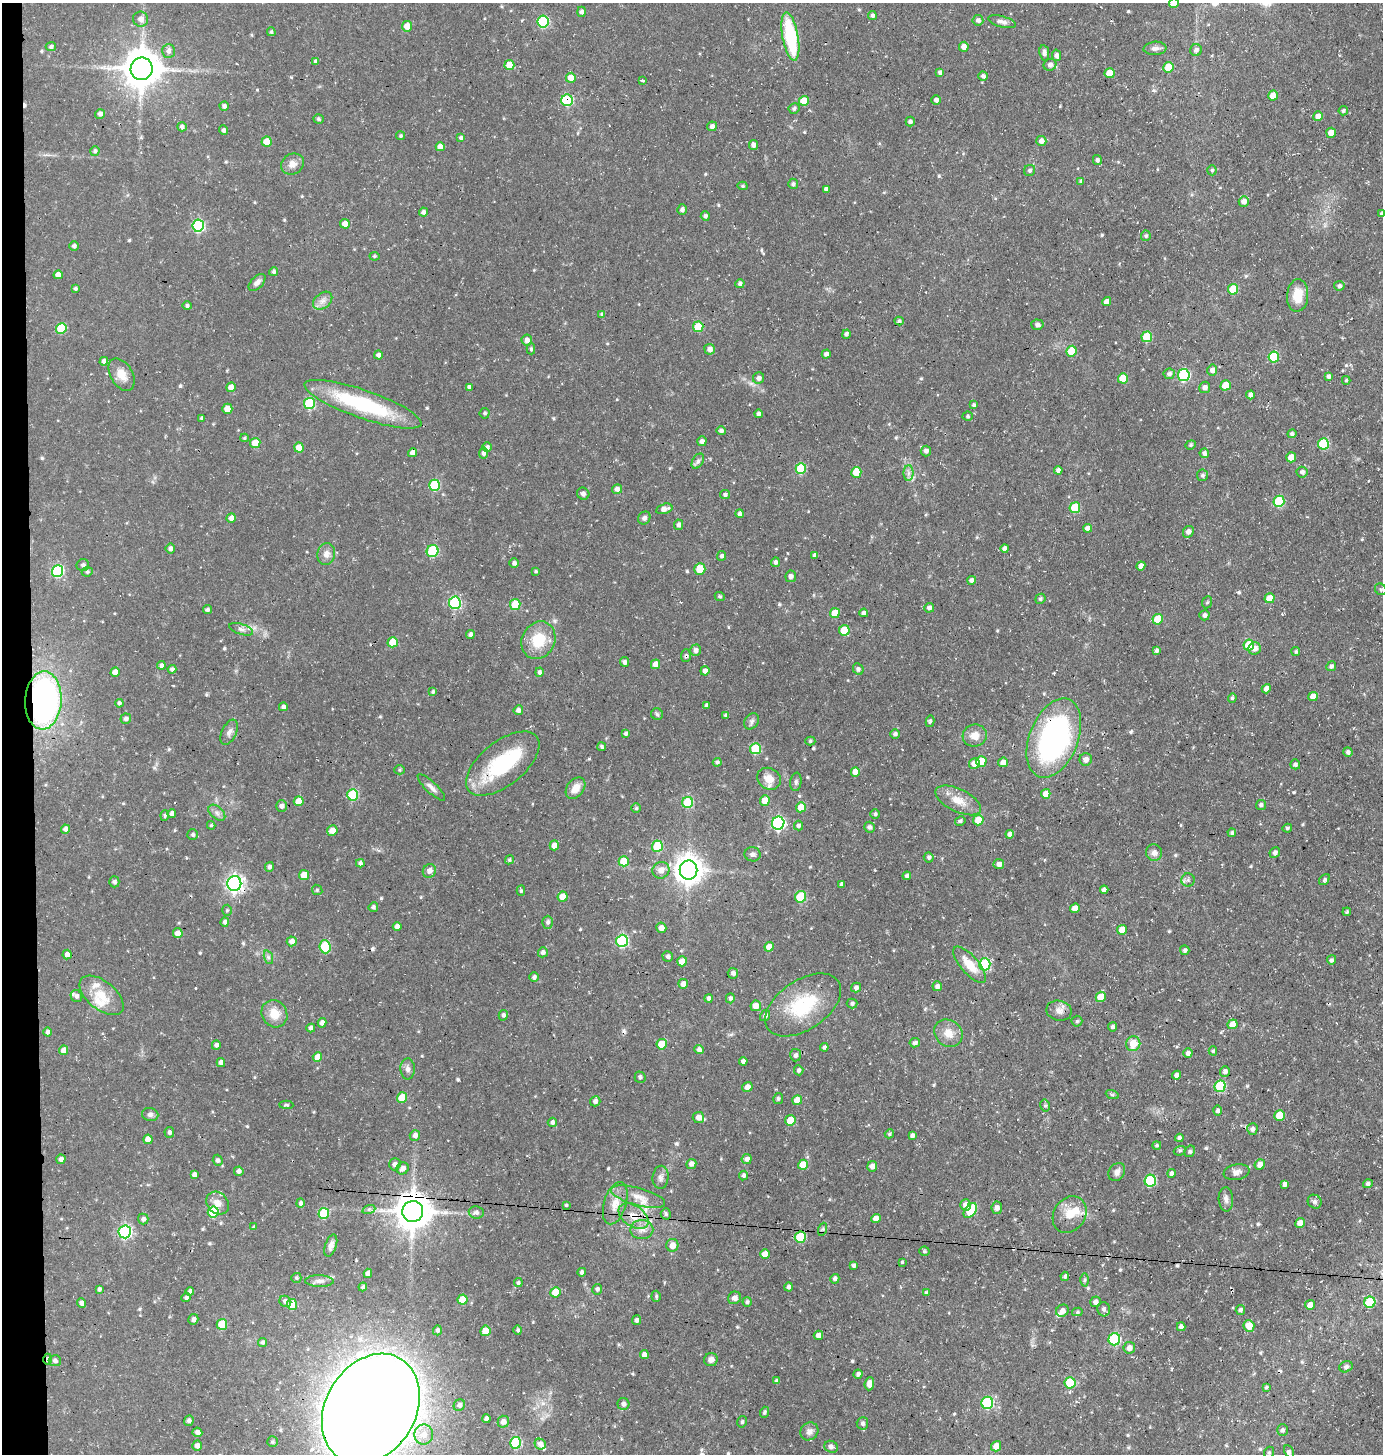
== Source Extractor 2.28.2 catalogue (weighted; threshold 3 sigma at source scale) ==
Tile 4 of 3 x 3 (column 1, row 2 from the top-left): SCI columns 140-1520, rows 1452-2903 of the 4385 x 4355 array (HDU 1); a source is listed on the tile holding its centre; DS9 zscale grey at full resolution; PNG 1385 x 1456 px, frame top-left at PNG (2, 3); each listed source drawn as its Kron ellipse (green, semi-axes under 4 px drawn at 4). Shown black and unused: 2% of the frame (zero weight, under 3 of 4 exposures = <1% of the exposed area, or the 3 px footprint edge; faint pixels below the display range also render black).
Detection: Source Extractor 2.28.2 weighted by HDU 2 'WHT'; one run over the whole footprint, this tile lists its part. Background 0.0696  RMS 0.0056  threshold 0.0251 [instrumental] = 3 sigma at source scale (4.5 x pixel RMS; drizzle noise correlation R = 1.50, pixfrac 1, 0.05/0.05 arcsec/px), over >= 5 px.
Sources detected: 607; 1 inside a brighter object's white glare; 8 cosmic-ray / hot-pixel residue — neither listed nor drawn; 8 inside a brighter listed object's ellipse — not listed separately; of the other 590, all 500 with FLUX_AUTO >= 0.799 (the completeness limit of this list) listed and drawn (90 fainter detections not listed), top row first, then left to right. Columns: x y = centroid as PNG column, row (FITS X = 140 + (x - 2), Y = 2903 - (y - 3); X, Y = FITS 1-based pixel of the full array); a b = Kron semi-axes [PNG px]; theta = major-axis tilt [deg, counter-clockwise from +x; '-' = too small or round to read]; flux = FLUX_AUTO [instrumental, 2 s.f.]
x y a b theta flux
1174 3 5 4 - 5.5
582 12 5 4 - 1.9
872 15 4 4 - 1.6
140 19 7 7 - 3.1
978 20 5 5 - 1.8
543 21 6 5 - 42
1002 22 14 5 -15 2.3
407 26 5 5 - 6.4
271 32 4 4 - 0.92
790 37 24 8 -80 41
51 47 5 4 - 1.2
964 47 5 4 - 3.3
1155 48 11 6 4 2.3
1196 50 6 6 - 1.8
168 51 7 6 - 2.3
1044 53 8 5 -82 2.4
1056 55 6 4 -79 2
315 61 4 4 - 0.83
509 65 5 5 - 8
1050 65 6 6 - 1.9
1168 67 5 5 - 14
142 69 11 11 - 1300
940 72 4 4 - 1.6
1110 73 5 5 - 8.1
983 76 5 4 - 1.7
571 78 5 5 - 6.7
643 80 3 3 - 1.4
1273 95 5 4 - 5.7
567 100 6 5 - 39
936 100 5 4 - 1.7
804 101 5 5 - 12
224 106 4 4 - 1.7
794 108 5 5 - 1.3
1343 111 5 4 - 1.2
100 114 5 4 - 2.1
1318 116 5 4 - 4.3
318 119 5 4 - 1
910 122 5 4 - 1.2
712 126 5 4 - 2.1
182 127 5 4 - 1.6
224 130 5 4 - 1.6
1331 133 5 5 - 5.5
401 136 4 4 - 0.97
461 138 4 4 - 1.2
1041 141 5 5 - 2.8
267 142 5 5 - 10
754 145 5 5 - 2.2
440 147 4 4 - 3.9
95 151 5 4 - 1.4
1097 160 5 4 - 1.5
292 164 12 10 33 3.9
1030 170 6 5 - 1.3
1212 170 5 4 - 0.95
1081 181 4 4 - 1
793 184 5 5 - 1.4
743 186 5 4 - 0.85
826 189 4 4 - 2.1
1244 201 5 5 - 3.5
682 210 5 4 - 1.8
424 212 4 4 - 1.9
1382 214 4 4 - 1.7
705 216 5 4 - 1.6
345 224 5 4 - 5.4
198 226 6 6 - 56
1146 236 5 5 - 1.2
74 246 4 4 - 1.7
374 256 5 4 - 0.87
274 272 4 4 - 1.3
58 275 4 4 - 4.3
257 282 10 6 45 2.7
740 284 4 4 - 1.7
1339 286 5 5 - 1.6
75 288 4 4 - 1.1
1233 289 5 5 - 17
1298 295 16 10 86 10
323 301 11 7 39 3.1
1107 302 4 4 - 3.9
187 306 5 4 - 1.3
602 314 4 4 - 1.2
899 321 4 4 - 1.1
1037 325 6 5 - 1.6
698 327 5 5 - 19
61 328 5 5 - 24
846 334 4 4 - 1.6
1147 337 5 5 - 24
527 340 5 5 - 3
531 349 5 4 - 1
709 349 5 5 - 2.7
1071 351 5 5 - 12
826 354 4 4 - 1.8
378 355 4 4 - 1.8
1274 357 5 5 - 28
104 361 4 4 - 2.3
1212 370 5 5 - 2.8
1169 374 5 5 - 1.8
122 375 18 11 -60 6.5
1184 375 6 5 - 48
1329 376 4 4 - 1.5
759 378 6 5 - 2.1
1123 378 5 5 - 12
1346 380 4 4 - 0.86
1226 385 5 5 - 9.9
231 387 5 5 - 4.4
469 387 4 4 - 1.9
1205 387 6 5 - 2.3
1250 395 4 4 - 2.1
309 404 6 5 - 34
363 404 62 14 -19 52
974 405 4 4 - 1.1
227 409 5 5 - 6.4
485 413 5 5 - 1.1
758 414 4 4 - 1.6
968 416 5 4 - 0.86
202 418 4 3 - 1
721 431 5 4 - 1.5
1292 434 4 4 - 1.5
245 438 4 3 - 0.81
702 441 5 4 - 2.1
255 443 5 5 - 11
1323 444 5 5 - 35
1191 445 5 4 - 0.86
487 447 5 5 - 1.9
299 448 5 5 - 7.5
926 451 5 5 - 1.9
413 453 4 4 - 3.6
483 453 5 4 - 1.9
1204 453 5 4 - 1.9
1291 457 5 5 - 7
698 461 8 5 59 1.7
801 468 5 5 - 26
1058 470 4 4 - 2.4
856 472 5 5 - 11
1302 472 5 5 - 1.9
909 473 8 5 90 2
1202 475 5 5 - 1.4
435 485 5 5 - 30
617 489 5 5 - 2.8
583 494 6 6 - 1.9
725 495 5 4 - 1.2
1279 501 6 5 - 27
1075 508 5 5 - 19
664 509 8 5 13 3
740 514 4 4 - 1.5
231 518 5 4 - 2.7
644 518 7 6 - 1.5
678 525 5 4 - 1.8
1087 528 4 4 - 2.5
1188 532 6 5 - 2.1
1005 548 4 4 - 2.2
170 549 5 5 - 2.1
433 551 6 5 - 35
326 554 11 9 79 3.4
815 555 4 4 - 1.7
722 556 5 4 - 1.5
775 562 5 4 - 1.7
514 563 5 4 - 1.6
83 565 6 6 - 1.3
1141 566 5 4 - 2.2
700 569 5 5 - 11
57 571 6 5 - 51
536 571 4 3 - 0.8
87 572 5 5 - 1.1
791 576 5 5 - 1.9
972 580 4 4 - 2
1381 589 6 5 - 1.1
720 596 5 4 - 0.83
1269 598 5 5 - 7.8
1040 599 5 5 - 1.1
1207 602 6 5 - 0.97
455 603 6 6 - 61
515 605 5 5 - 17
929 608 5 5 - 1.6
207 610 4 4 - 1.3
835 613 5 5 - 9.1
864 613 4 4 - 1.9
1204 615 5 5 - 1.9
1158 619 5 5 - 12
241 629 12 5 -18 2.1
844 630 5 5 - 15
470 635 4 4 - 1.7
538 640 19 16 62 17
393 642 5 5 - 14
1249 645 5 5 - 19
1255 649 6 6 - 3.1
696 650 6 5 - 2.2
1157 650 4 4 - 1.7
1296 652 4 4 - 0.91
686 656 6 5 - 0.98
625 662 5 4 - 1.9
656 664 5 4 - 5.4
161 665 4 4 - 1.7
1331 666 5 4 - 1.5
172 669 4 4 - 1.5
858 669 6 5 - 1.3
705 671 5 4 - 2.8
115 672 5 4 - 4
539 672 4 4 - 1.5
1266 689 5 4 - 3
433 692 4 4 - 1.1
1313 697 5 4 - 4.8
1232 698 5 4 - 1.1
43 700 29 18 86 160
119 703 4 4 - 1.1
706 705 4 3 - 1.2
283 707 4 4 - 1.8
518 710 5 4 - 1.8
657 714 6 5 - 1
726 715 4 4 - 1.2
126 719 5 5 - 1.8
752 721 8 6 55 1.7
930 721 6 4 79 1.1
229 732 13 7 65 2.6
626 734 4 4 - 1.3
895 734 5 5 - 1.6
975 736 12 11 - 5.8
1054 738 42 24 68 130
810 741 5 4 - 0.89
602 747 4 3 - 0.98
755 749 5 5 - 25
1348 752 5 4 - 1.5
1086 759 6 6 - 2.7
981 761 5 5 - 9.8
717 762 4 4 - 1.3
1003 762 5 4 - 4.1
974 763 5 5 - 5.8
503 764 43 22 39 42
1295 764 5 5 - 1.2
400 770 5 4 - 0.89
855 772 5 4 - 4.9
769 779 12 10 -34 6.7
796 782 9 5 83 1.4
431 787 18 5 -44 2.7
575 788 12 8 52 5.9
1046 794 5 4 - 6.3
352 795 6 5 - 35
958 800 25 11 -26 8.9
299 801 5 5 - 6.4
765 801 5 5 - 6.9
688 802 5 5 - 27
1261 805 5 5 - 1.5
281 806 5 5 - 2.2
801 807 5 5 - 6.7
636 808 5 5 - 0.94
217 813 10 6 -41 2
172 814 4 4 - 2.4
875 814 4 4 - 1.1
165 815 5 4 - 0.86
978 820 5 5 - 12
960 821 5 4 - 0.98
778 823 6 6 - 87
211 825 4 4 - 0.87
798 826 5 4 - 1.4
869 827 5 5 - 1.6
1287 828 5 4 - 1
65 829 4 4 - 2.2
332 830 5 5 - 5.1
1232 833 4 4 - 1.2
1010 834 4 4 - 2.6
193 835 5 5 - 1.2
554 845 5 4 - 4.8
657 846 6 5 - 28
1275 852 6 5 - 1.7
1154 853 8 8 - 3
753 854 8 7 - 1.9
929 857 5 5 - 1.4
509 860 5 4 - 0.95
624 861 5 5 - 13
360 863 4 4 - 1.6
999 864 5 5 - 2.6
269 867 5 4 - 1.6
661 870 9 8 - 4.3
689 870 9 9 - 690
429 871 7 6 - 2.7
304 875 5 5 - 10
907 876 4 4 - 1.6
1188 880 6 6 - 1.6
1324 880 6 4 50 1.2
114 882 5 5 - 1.4
234 883 7 7 - 190
842 884 4 4 - 1.7
317 890 6 4 -44 0.83
1104 890 4 4 - 2.1
521 891 5 4 - 1.1
563 897 5 5 - 8.3
800 897 6 5 - 23
373 907 5 4 - 1.3
1075 908 5 4 - 4.7
227 910 5 4 - 0.83
1347 912 4 3 - 0.82
225 922 4 4 - 1.8
548 922 6 5 - 1.5
397 927 4 4 - 2.6
661 928 5 5 - 2.8
1122 930 5 5 - 6
178 933 5 4 - 4.7
292 941 5 5 - 3.1
622 941 6 5 - 53
325 947 6 5 - 33
769 947 5 4 - 5.6
1185 950 5 4 - 1.5
543 952 5 5 - 1.7
67 955 5 4 - 2.8
668 956 5 5 - 1.4
268 957 7 4 -72 1.1
1332 960 5 4 - 1.3
682 961 5 5 - 5.4
985 964 6 5 - 35
970 965 23 9 -49 10
733 973 5 5 - 2
534 977 5 4 - 1.6
683 984 5 5 - 3.1
937 986 5 4 - 2.3
856 988 5 5 - 1.5
102 995 26 14 -39 13
76 996 6 5 - 1.6
1101 997 5 5 - 8.8
709 998 4 4 - 1.7
730 998 5 4 - 1.5
852 1003 5 5 - 1.4
803 1005 43 25 34 35
756 1006 5 5 - 5.2
1059 1011 13 10 -12 3.7
274 1014 14 12 -57 8.5
503 1015 5 4 - 1.5
765 1016 6 5 - 2
1077 1021 5 5 - 0.83
322 1023 5 4 - 2.9
1233 1024 5 4 - 6.4
1113 1027 4 4 - 1.6
311 1028 4 4 - 1.9
47 1032 4 4 - 1.5
948 1033 15 13 -37 6.9
915 1043 5 4 - 1.6
662 1044 5 5 - 13
1133 1044 7 7 - 9
216 1045 5 4 - 1.7
824 1047 4 4 - 1.5
699 1049 5 4 - 1.9
64 1050 5 4 - 4.4
1213 1051 4 4 - 0.85
1188 1053 4 4 - 1.8
796 1055 6 5 - 1.8
317 1057 5 4 - 5.4
743 1061 4 4 - 2.2
221 1063 4 4 - 2.7
408 1069 10 7 -87 2.3
799 1070 5 4 - 1.4
1225 1071 5 5 - 1.8
1176 1075 4 4 - 1.9
640 1077 6 5 - 1.2
1220 1086 6 5 - 30
747 1087 5 5 - 3.6
1112 1094 7 4 -19 0.88
402 1098 5 5 - 12
778 1098 5 5 - 0.95
797 1100 5 4 - 5.7
595 1101 5 5 - 1.9
286 1105 7 4 -3 0.9
1045 1105 6 5 - 1.1
1218 1111 5 4 - 1.5
150 1114 8 6 -11 1.8
1280 1115 5 5 - 12
698 1117 6 5 - 3.6
790 1120 5 5 - 13
552 1122 5 4 - 1.6
1252 1129 6 5 - 1.8
169 1132 5 5 - 1.3
889 1134 5 4 - 0.93
415 1135 5 5 - 2.2
912 1135 4 4 - 1.9
1179 1138 4 4 - 1.7
148 1139 5 4 - 5.1
1157 1145 4 4 - 0.86
1180 1151 6 4 20 0.95
1190 1151 6 5 - 0.91
61 1159 5 4 - 2.4
747 1159 5 5 - 2.4
218 1160 5 5 - 1.5
395 1164 6 5 - 2.3
691 1164 5 5 - 2.6
1260 1164 5 5 - 3.3
803 1165 5 5 - 11
872 1166 5 5 - 3
403 1168 6 5 - 2.9
239 1171 5 5 - 2
1117 1172 10 7 56 2.8
1237 1172 13 8 10 2.9
1171 1173 4 4 - 1.7
194 1174 4 4 - 1.7
744 1175 5 4 - 1.5
661 1177 11 8 84 2.5
1150 1180 6 5 - 40
1285 1184 4 4 - 2.2
1368 1184 5 4 - 1.5
638 1197 28 8 -15 7.8
1226 1199 12 7 -87 2.5
1315 1202 7 6 - 1.6
218 1203 12 10 -45 4.4
300 1203 5 4 - 1.5
615 1203 22 11 73 7.9
566 1205 4 4 - 0.87
966 1205 5 5 - 3.5
997 1208 6 5 - 2.5
369 1209 7 4 18 0.98
413 1211 10 10 - 1300
970 1211 8 5 53 22
213 1212 6 5 - 25
476 1212 7 6 - 1.9
324 1213 5 5 - 25
666 1214 5 5 - 1.1
1070 1215 19 15 56 10
634 1216 17 10 -35 7.6
143 1219 5 5 - 1.7
876 1219 5 4 - 4.6
1300 1223 5 4 - 4.4
254 1227 4 4 - 0.91
823 1229 6 4 71 0.94
642 1230 11 9 0 4
125 1232 6 6 - 91
800 1237 5 5 - 26
672 1245 6 6 - 4.9
331 1246 11 5 71 2.7
924 1251 5 4 - 0.91
765 1254 5 4 - 5.5
902 1262 4 4 - 0.81
854 1265 4 4 - 1.5
582 1272 4 4 - 1.6
368 1273 4 4 - 3.1
1065 1276 4 4 - 1.4
296 1278 5 5 - 0.96
835 1279 5 4 - 1.8
1084 1280 6 4 89 0.91
319 1281 14 6 -2 2.5
518 1283 4 4 - 1.2
363 1287 4 4 - 1.4
789 1287 4 4 - 1.8
99 1289 4 3 - 1.2
597 1289 5 5 - 1.5
190 1291 4 4 - 1.6
555 1292 5 5 - 8.3
926 1293 4 4 - 1.1
656 1296 5 4 - 0.86
186 1298 5 4 - 1.5
734 1298 6 6 - 2.6
463 1300 5 5 - 12
285 1301 6 5 - 2.2
747 1302 5 4 - 1.2
1095 1302 5 5 - 2.1
1370 1302 6 5 - 26
82 1303 5 4 - 2
292 1304 5 5 - 17
1310 1305 5 4 - 3.6
1104 1309 7 6 - 1.5
1240 1310 5 4 - 1.7
1062 1311 6 5 - 2.6
1077 1312 5 4 - 0.84
193 1319 5 5 - 1.9
637 1320 5 4 - 1.6
222 1324 5 5 - 15
1249 1326 6 5 - 6.9
1181 1327 4 4 - 2.2
437 1330 5 4 - 1.8
518 1330 4 4 - 1.2
485 1331 5 5 - 5.2
818 1335 5 4 - 2.5
1114 1339 6 6 - 48
263 1342 4 4 - 1.2
1129 1348 6 5 - 3.2
644 1355 4 4 - 3.2
48 1359 6 3 89 2
711 1360 7 6 - 2.7
55 1361 6 5 - 1.6
1346 1367 7 5 22 1.8
858 1374 4 4 - 1.8
777 1381 4 3 - 1.5
1070 1383 5 5 - 24
869 1384 6 4 84 3.8
1266 1387 4 3 - 0.89
987 1403 6 6 - 47
623 1404 6 6 - 2.1
459 1405 6 5 - 2
371 1409 58 45 59 1900
764 1412 5 4 - 1
487 1419 4 4 - 2.1
189 1421 5 4 - 1.7
503 1422 6 5 - 3.1
742 1422 6 4 75 0.88
862 1423 6 6 - 1.6
1282 1430 6 5 - 1.5
809 1431 9 8 - 2.7
197 1432 5 4 - 2.5
424 1434 10 9 - 6
272 1442 5 5 - 0.94
516 1443 6 5 - 45
540 1444 6 5 - 2.8
197 1446 5 4 - 2.9
996 1446 5 5 - 4.9
831 1447 7 6 - 1.6
1269 1452 6 4 67 0.9
1289 1452 7 4 -61 1.3
Overlapping masked pixels (flux is a lower limit): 10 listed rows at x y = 567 100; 686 656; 43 700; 1054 738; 503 764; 234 883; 413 1211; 634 1216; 48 1359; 371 1409
Isophote crosses this tile's border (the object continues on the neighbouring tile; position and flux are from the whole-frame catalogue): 3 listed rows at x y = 1174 3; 1382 214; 371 1409